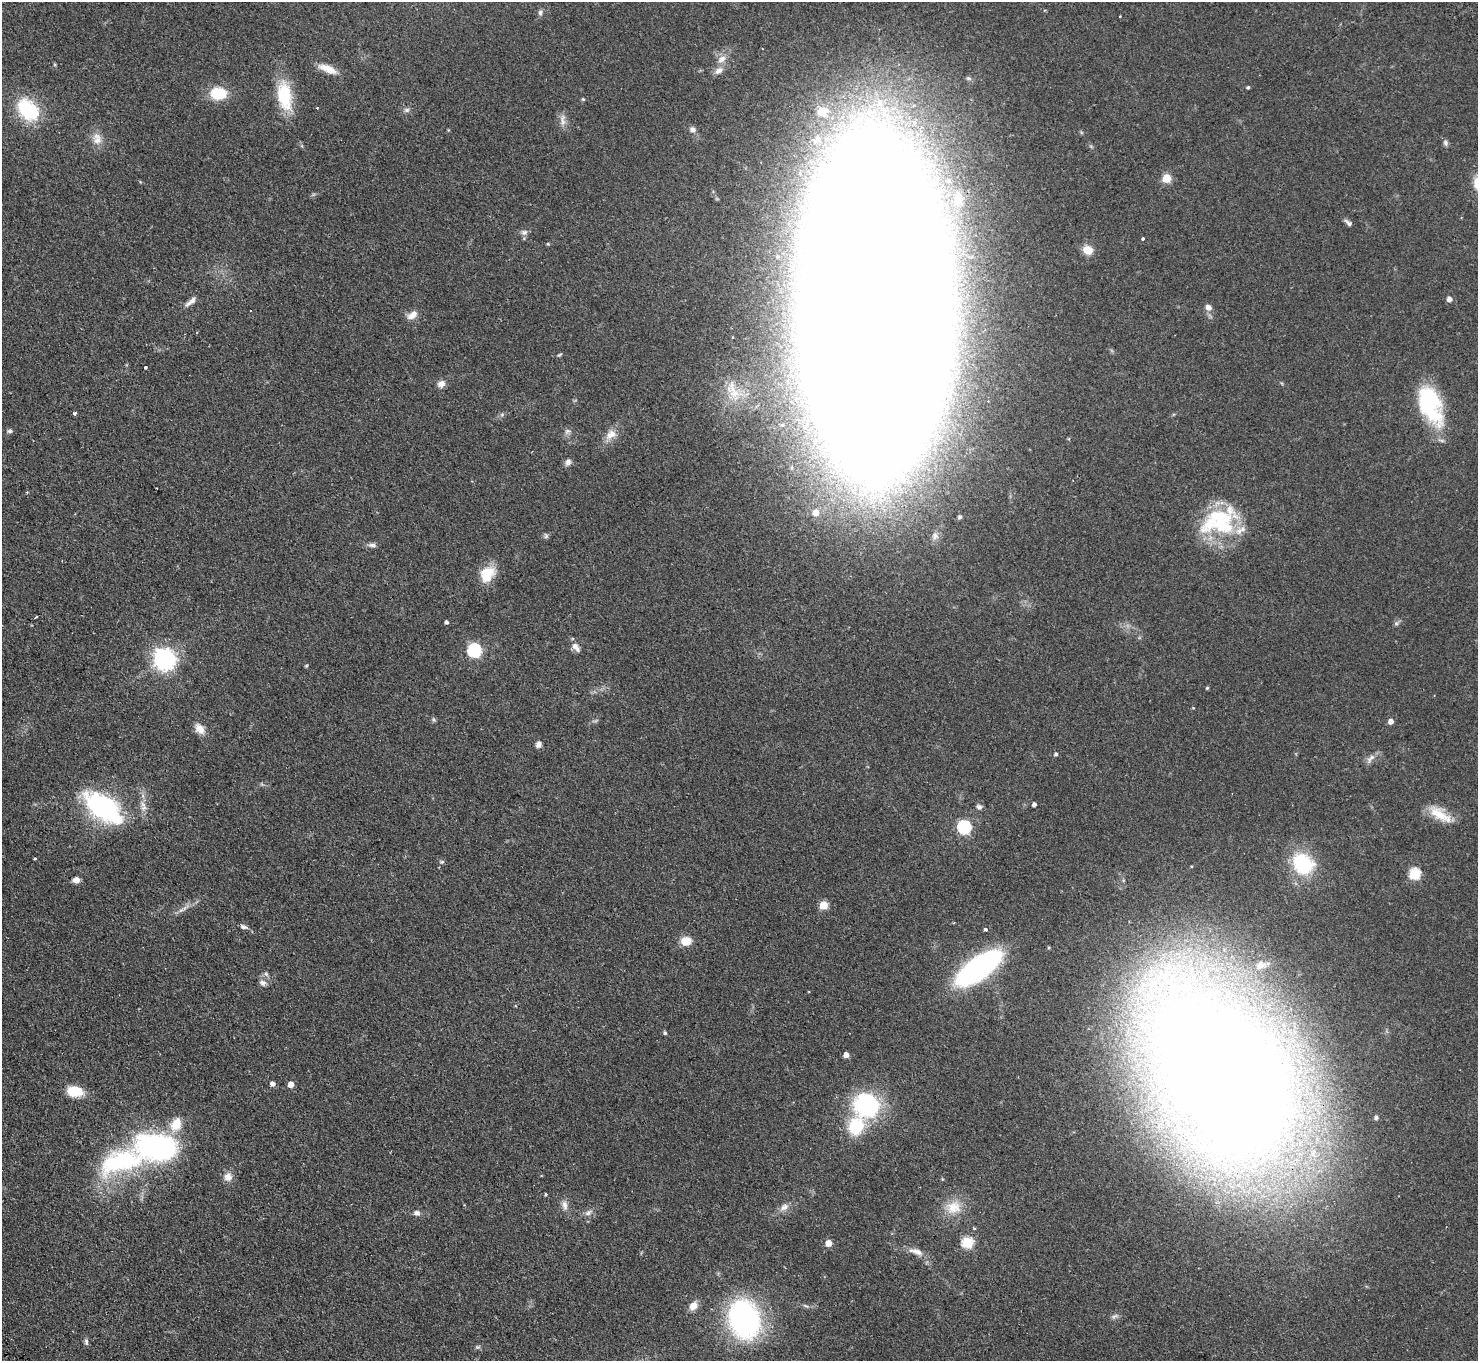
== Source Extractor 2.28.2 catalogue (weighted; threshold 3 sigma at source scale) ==
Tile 7 of 4 x 4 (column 3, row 2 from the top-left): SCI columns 3002-4477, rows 3056-4414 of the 6002 x 5970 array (HDU 1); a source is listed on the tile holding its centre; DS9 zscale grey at full resolution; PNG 1480 x 1363 px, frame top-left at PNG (2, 2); no overlay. Shown black and unused: <1% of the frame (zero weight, under 2 of 3 exposures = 3% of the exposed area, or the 3 px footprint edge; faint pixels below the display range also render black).
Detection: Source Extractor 2.28.2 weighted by HDU 2 'WHT'; one run over the whole footprint, this tile lists its part. Background 0.0872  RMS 0.0064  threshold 0.0289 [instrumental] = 3 sigma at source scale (4.5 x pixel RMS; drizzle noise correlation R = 1.50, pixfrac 1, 0.05/0.05 arcsec/px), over >= 5 px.
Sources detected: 110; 1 cosmic-ray / hot-pixel residue — not listed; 2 inside a brighter listed object's ellipse — not listed separately; the other 107 listed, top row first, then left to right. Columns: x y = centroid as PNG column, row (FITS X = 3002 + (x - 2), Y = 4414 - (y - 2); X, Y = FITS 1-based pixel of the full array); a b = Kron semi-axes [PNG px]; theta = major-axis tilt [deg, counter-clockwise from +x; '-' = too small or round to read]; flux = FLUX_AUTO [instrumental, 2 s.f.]
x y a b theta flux
540 12 7 6 - 1.7
722 59 13 8 40 4.8
328 69 24 8 -22 7.7
719 70 13 8 27 4
1248 87 4 3 - 0.95
218 93 14 10 -1 23
284 96 34 16 -81 28
583 99 5 4 - 0.69
28 110 30 20 -49 35
407 110 8 6 2 1.8
822 111 5 5 - 25
562 120 16 7 -84 3.9
914 122 7 6 - 4.2
693 129 8 6 -12 2.5
97 139 16 11 -85 6.3
817 140 13 10 35 6.3
1446 143 8 6 -79 1.5
1166 178 5 5 - 26
958 199 14 12 79 5.8
1348 223 10 5 -37 2.1
524 232 9 8 - 2.3
1142 239 3 3 - 3.1
1088 250 8 7 - 9.2
1449 299 5 5 - 3.3
191 301 16 6 39 3.3
873 307 223 73 -87 8100
1208 307 8 7 - 3.5
412 315 14 8 34 4.7
197 333 3 3 - 0.56
559 355 7 3 19 0.77
145 367 3 3 - 1.6
441 384 9 8 - 3.5
734 392 21 14 -57 12
1430 404 40 21 -69 61
74 413 3 3 - 1.7
10 431 7 5 3 1.4
567 431 8 6 20 1.7
611 435 17 11 32 6.4
568 462 10 7 64 2.3
816 512 6 6 - 5.9
960 517 6 5 - 1.2
1222 524 43 38 60 48
546 536 8 4 46 1.3
372 545 11 5 -6 2.2
487 574 21 15 55 15
36 617 3 2 - 0.66
447 622 4 4 - 1.5
1396 623 7 4 0 1.1
576 647 14 7 -54 3.8
474 650 6 6 - 100
164 659 10 8 -13 390
306 666 5 3 - 0.61
1207 688 4 4 - 0.73
433 719 6 4 -71 0.97
1391 721 5 5 - 4.1
200 729 14 9 -50 5.8
539 744 7 6 - 2.6
1056 754 4 4 - 1.2
1370 758 15 7 49 3.4
1034 804 4 4 - 2.1
143 806 16 7 -78 4.5
103 807 39 19 -38 99
979 807 7 6 - 1.9
1440 814 33 13 -33 13
964 827 6 6 - 89
35 858 4 2 - 0.65
442 862 7 5 20 0.96
1303 864 21 18 -42 44
1415 874 6 6 - 52
76 880 6 5 - 4.5
823 905 5 5 - 19
181 910 10 5 34 2.2
244 927 11 5 -18 2.1
985 929 3 3 - 1.8
686 941 10 8 5 11
1260 965 10 10 - 3.1
978 968 39 15 36 160
266 974 7 4 -45 1.4
263 983 10 8 -26 2.8
665 1033 5 4 - 1
846 1055 4 4 - 4.4
1223 1076 86 47 -46 3000
273 1084 5 5 - 3
291 1084 5 5 - 5.3
75 1091 16 10 -9 16
867 1106 17 16 - 95
1376 1117 5 4 - 1.4
176 1124 18 13 65 12
856 1126 16 13 71 30
158 1147 30 19 -9 160
121 1161 53 24 16 74
228 1177 12 11 - 4.6
942 1179 5 3 - 0.55
546 1194 4 3 - 0.73
565 1205 14 7 -82 3.6
784 1207 13 9 30 4
953 1207 22 19 11 14
417 1213 10 8 -17 2.4
588 1213 12 6 35 2.7
967 1242 6 6 - 48
828 1243 5 5 - 8.5
916 1251 22 8 -17 5.6
693 1306 9 7 52 6.3
1114 1316 10 4 23 1.4
744 1319 36 27 -74 140
86 1341 9 5 -89 1.6
478 1347 7 5 19 1.2
Overlapping masked pixels (flux is a lower limit): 1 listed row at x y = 873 307